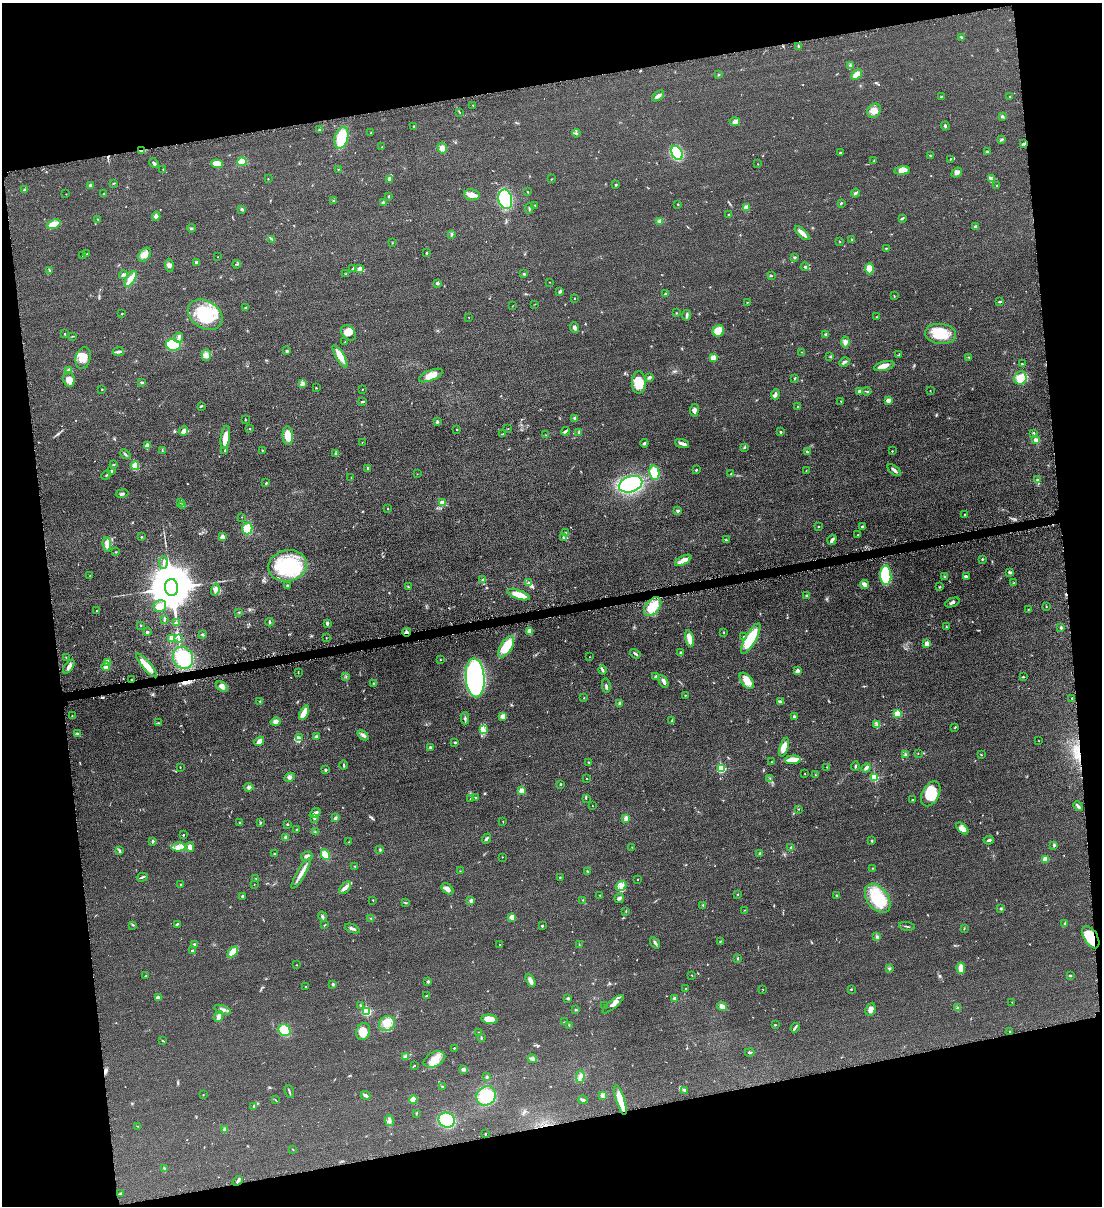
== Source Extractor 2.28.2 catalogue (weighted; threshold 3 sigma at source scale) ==
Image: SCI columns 145-4542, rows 4-4816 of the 4798 x 4820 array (HDU 1 of 3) = the unmasked area's bounding box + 8 px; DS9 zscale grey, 4 x 4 block average (1 PNG px = mean of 4 x 4 image px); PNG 1104 x 1208 px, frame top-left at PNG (2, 3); each listed source drawn as its Kron ellipse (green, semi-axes under 4 px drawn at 4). Shown black and unused: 22% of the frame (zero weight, under 4 of 8 exposures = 1% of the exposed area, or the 3 px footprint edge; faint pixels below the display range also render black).
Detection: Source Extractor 2.28.2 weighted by HDU 2 'WHT'. Background 0.0578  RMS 0.0079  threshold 0.0323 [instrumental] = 3 sigma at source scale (4.09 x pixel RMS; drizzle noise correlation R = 1.36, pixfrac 0.8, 0.05/0.05 arcsec/px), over >= 5 px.
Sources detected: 623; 3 too faint to see at this stretch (4 x 4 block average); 1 inside a brighter object's white glare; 6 cosmic-ray / hot-pixel residue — neither listed nor drawn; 2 coinciding with a brighter row at this scale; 26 inside a brighter listed object's ellipse — not listed separately; of the other 585, all 500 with FLUX_AUTO >= 1.44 (the completeness limit of this list) listed and drawn (85 fainter detections not listed), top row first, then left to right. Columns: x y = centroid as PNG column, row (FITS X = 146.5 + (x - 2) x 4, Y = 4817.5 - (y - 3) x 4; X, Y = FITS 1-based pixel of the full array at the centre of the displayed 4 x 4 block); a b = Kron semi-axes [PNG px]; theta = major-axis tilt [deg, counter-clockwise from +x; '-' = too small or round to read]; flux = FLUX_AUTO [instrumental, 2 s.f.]
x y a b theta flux
961 37 4 2 - 4.6
798 46 2 2 - 2.6
850 65 3 2 - 2.9
856 74 6 4 38 32
718 75 3 2 - 3
658 96 7 2 38 20
941 96 3 2 - 2.9
1010 97 2 2 - 4.1
473 105 2 2 - 2.4
874 111 7 6 - 35
459 112 2 2 - 2
1002 116 3 3 - 6
735 122 5 4 - 15
414 126 2 2 - 5.8
945 126 4 2 - 6.7
320 130 4 2 - 6
371 133 3 2 - 2.7
576 133 4 2 - 4.6
341 138 11 6 76 130
1002 139 4 2 - 5
1024 144 3 2 - 6.6
382 147 2 2 - 1.6
442 148 5 5 - 19
142 151 3 2 - 10
987 152 3 3 - 5.6
677 153 7 5 -64 180
840 153 2 2 - 4.4
930 156 4 2 - 3.7
950 159 2 2 - 2.6
874 161 2 2 - 2.1
242 162 5 4 - 36
154 163 5 2 - 8.4
217 164 6 4 -6 48
758 164 2 2 - 1.4
163 169 2 2 - 1.7
338 169 2 2 - 2.6
902 171 7 4 7 42
957 173 6 3 41 14
268 179 2 2 - 1.9
389 179 4 3 - 6.6
551 179 2 2 - 1.7
991 179 3 2 - 6.8
114 183 4 2 - 2.4
616 185 2 2 - 5.3
997 185 3 2 - 2.3
91 186 3 3 - 7.3
24 190 3 2 - 8.1
527 192 2 2 - 3
855 193 4 2 - 6.8
66 194 2 2 - 1.4
104 194 2 2 - 3.1
472 195 8 5 -10 27
389 196 3 2 - 3.6
505 199 10 6 -78 390
333 201 2 2 - 2.4
383 203 4 3 - 11
841 203 3 2 - 4.2
678 204 2 2 - 2.6
535 205 2 2 - 2.2
746 207 2 2 - 110
242 209 3 2 - 9.4
529 209 5 2 - 4.3
729 215 2 2 - 7.2
156 216 4 3 - 11
902 218 3 2 - 3.4
98 219 3 2 - 2.9
659 221 3 3 - 6.3
54 224 7 4 19 32
975 226 4 2 - 6.6
191 228 4 2 - 4.8
802 233 9 2 -43 34
451 234 4 2 - 4.5
272 239 3 2 - 4.7
852 240 3 2 - 4
840 242 3 2 - 1.9
392 243 2 2 - 1.7
886 248 2 2 - 3.4
427 253 2 2 - 14
86 254 2 2 - 1.8
145 255 8 5 53 29
82 256 2 2 - 2.1
218 257 2 2 - 1.6
795 257 2 2 - 20
197 263 3 3 - 10
237 264 4 2 - 4.2
169 265 7 3 -83 13
805 267 4 2 - 4.6
353 269 3 2 - 6.4
360 269 3 3 - 31
869 269 5 4 - 48
49 270 3 2 - 2
346 274 2 2 - 3.1
524 274 3 2 - 5
123 275 4 3 - 8.7
771 276 4 2 - 2.1
131 279 9 4 54 52
550 282 2 2 - 1.5
437 283 2 2 - 32
559 291 3 2 - 4
665 294 4 2 - 4.5
894 296 3 2 - 2.5
574 298 2 2 - 2.2
747 302 2 2 - 3
1000 302 3 2 - 6.8
535 304 2 2 - 1.5
512 306 2 2 - 1.5
246 308 3 2 - 3.5
676 313 2 2 - 2.8
122 314 2 2 - 2.3
205 315 18 13 -32 190
687 315 5 2 - 11
469 317 2 2 - 1.5
876 317 2 2 - 2.5
575 328 5 3 - 10
718 331 6 5 - 68
348 333 9 6 -46 38
65 334 2 2 - 4.2
826 334 2 2 - 4.2
941 334 15 10 -6 130
72 336 3 2 - 2
179 338 5 3 - 10
345 342 2 2 - 1.8
845 342 5 3 - 14
173 345 7 5 -11 170
287 351 3 2 - 6.4
118 352 6 3 8 13
802 352 2 2 - 1.6
206 355 6 4 -87 22
899 355 4 2 - 2.5
340 356 12 3 -60 52
713 357 2 2 - 110
830 357 2 2 - 2.5
968 357 3 2 - 2.1
83 358 11 7 75 52
844 362 5 3 - 8.8
1022 364 3 2 - 3.9
884 366 10 4 15 33
69 370 3 2 - 5.1
431 375 12 5 24 42
649 377 3 2 - 11
795 378 2 2 - 3.9
1020 378 7 6 - 52
69 380 7 5 -84 28
142 382 4 2 - 6.5
302 383 2 2 - 2.7
639 383 11 7 89 93
316 388 2 2 - 2.6
102 389 2 2 - 2.6
362 389 2 2 - 1.7
860 391 2 2 - 16
867 391 4 2 - 3.3
930 391 2 2 - 1.6
775 394 5 3 - 9.5
889 400 3 2 - 29
841 401 2 2 - 1.6
363 402 4 2 - 5.9
201 406 3 2 - 4.2
798 407 2 2 - 3.2
694 410 6 3 84 13
575 418 2 2 - 32
245 419 3 2 - 2.3
437 422 4 2 - 4.9
249 429 2 2 - 4.4
457 429 2 2 - 2.7
508 429 2 2 - 1.5
183 431 5 3 - 20
566 431 4 2 - 5
578 432 3 2 - 3.1
781 432 2 2 - 6.4
1034 433 4 2 - 3.3
502 434 3 2 - 1.9
546 435 2 2 - 2.2
288 436 9 5 -87 60
225 437 12 4 82 54
1036 440 2 2 - 38
362 442 2 2 - 1.6
644 443 4 2 - 7.4
682 443 7 3 -19 14
147 446 4 3 - 23
745 447 3 2 - 2.7
225 450 3 2 - 3.5
262 450 2 2 - 2.8
162 451 2 2 - 2
892 451 2 2 - 4.6
807 452 4 2 - 5.8
125 454 6 2 -42 5.8
336 454 3 2 - 4
113 464 3 2 - 4
135 466 4 3 - 57
368 468 3 2 - 8.9
696 470 2 2 - 4.6
894 470 8 2 -40 13
111 471 3 2 - 4.5
806 471 2 2 - 1.9
654 473 7 5 -79 110
417 474 2 2 - 1.9
731 474 2 2 - 3.5
106 475 5 2 - 4.6
351 477 2 2 - 1.6
1037 479 3 2 - 4.7
266 483 3 2 - 4.3
631 484 12 7 20 370
122 493 6 2 11 8.8
180 502 2 2 - 1.8
442 502 3 2 - 33
182 505 3 2 - 6.3
388 509 2 2 - 2.7
678 511 2 2 - 28
965 514 2 2 - 2.1
242 517 2 2 - 1.8
818 526 2 2 - 3.3
862 526 3 2 - 5.1
247 528 6 5 - 75
565 533 2 2 - 2.7
858 535 2 2 - 3.1
141 537 2 2 - 2.3
222 537 2 2 - 88
563 538 3 2 - 4.5
726 540 3 2 - 4.2
832 540 5 2 - 15
107 544 7 4 -85 22
115 552 2 2 - 2.7
982 559 2 2 - 4.4
683 560 9 3 28 31
163 563 6 2 82 6.8
288 566 19 15 11 320
1010 572 4 2 - 8.3
90 575 2 2 - 1.6
886 575 9 5 -87 310
944 576 2 2 - 2.5
966 577 3 3 - 9.5
483 579 2 2 - 3.2
529 583 3 2 - 4.2
1013 583 2 2 - 2.3
865 584 4 3 - 22
287 585 2 2 - 16
408 587 3 2 - 3.6
940 587 2 2 - 1.6
172 588 8 6 -87 29000
215 589 6 3 75 15
518 595 12 4 -19 63
807 595 3 2 - 3.1
952 602 8 2 22 9.7
160 606 6 5 - 26
653 607 11 7 50 84
1046 607 3 2 - 2.2
1028 610 2 2 - 2.6
97 611 2 2 - 2.8
239 612 2 2 - 2
164 619 3 2 - 4.4
270 622 4 2 - 4.8
176 623 3 2 - 12
327 623 3 2 - 9.3
141 625 2 2 - 2.9
946 627 2 2 - 3
1061 628 3 2 - 5.1
530 631 4 3 - 30
147 632 3 3 - 5.1
406 632 4 2 - 12
724 632 2 2 - 2.1
202 634 4 2 - 4
743 636 2 2 - 2.8
326 638 2 2 - 1.4
171 639 3 2 - 6.2
178 639 3 2 - 3.9
689 639 8 3 -74 63
751 639 17 5 60 170
927 643 3 3 - 19
506 647 12 5 58 110
680 653 3 2 - 5.4
635 654 6 2 -35 7.4
590 657 2 2 - 2
66 658 2 2 - 1.8
183 658 11 9 -63 170
440 660 2 2 - 1.7
108 662 4 4 - 16
147 665 15 4 -49 53
69 667 8 3 55 15
106 667 4 2 - 30
603 670 4 2 - 7.6
797 671 3 3 - 17
298 672 2 2 - 1.8
346 677 2 2 - 1.5
656 677 2 2 - 16
1023 677 3 2 - 3.3
475 678 19 9 -86 1000
131 680 2 2 - 2.8
663 681 7 3 -61 16
747 681 9 5 -51 48
373 683 3 2 - 3.7
222 686 6 4 -37 20
606 686 7 2 -82 7.7
685 695 2 2 - 1.7
584 698 2 2 - 2.3
1072 698 2 2 - 7.1
260 701 3 2 - 3.6
780 702 4 2 - 9.9
619 703 3 2 - 4.4
304 713 8 4 64 48
897 714 2 2 - 190
72 716 2 2 - 1.5
503 716 3 3 - 23
794 717 2 2 - 24
465 718 6 2 90 8
672 721 3 2 - 3.4
276 722 5 3 - 18
158 723 2 2 - 2.5
877 724 4 2 - 3.8
955 727 3 2 - 3
483 730 4 3 - 13
77 734 4 2 - 5.2
363 735 6 3 -40 13
316 736 2 2 - 3.5
299 738 4 2 - 7.9
1038 740 2 2 - 1.5
259 741 5 3 - 26
455 743 2 2 - 16
430 747 2 2 - 17
784 747 9 4 72 42
918 753 2 2 - 2
905 754 3 2 - 2.8
981 755 2 2 - 2.7
793 760 8 3 5 75
588 762 2 2 - 2.5
772 762 2 2 - 1.8
344 765 4 2 - 5.1
855 766 5 2 - 4.8
180 767 2 2 - 1.9
827 767 2 2 - 2.3
866 768 5 3 - 12
721 769 2 2 - 370
325 770 2 2 - 19
805 774 2 2 - 1.5
815 775 2 2 - 1.6
290 777 5 3 - 11
586 778 2 2 - 3.5
770 778 2 2 - 1.6
874 778 2 2 - 360
560 784 3 2 - 3.8
249 787 4 4 - 9.9
522 791 2 2 - 130
931 794 13 8 62 120
475 797 2 2 - 3.8
586 798 2 2 - 2
471 799 2 2 - 2.7
913 800 2 2 - 2.1
592 806 2 2 - 1.8
1078 806 5 2 - 11
799 809 2 2 - 2.2
315 813 6 2 37 21
314 818 2 2 - 20
335 818 3 2 - 8.3
626 818 4 3 - 14
261 822 3 2 - 2.7
503 822 3 2 - 2
240 823 2 2 - 3.4
287 824 2 2 - 3.2
962 828 7 4 -43 24
297 829 3 2 - 3.2
315 832 2 2 - 1.6
183 835 2 2 - 9.7
286 837 4 3 - 9.3
486 839 5 2 - 7.3
989 840 5 2 - 6.6
153 841 3 2 - 5.7
872 841 3 2 - 4.3
349 842 2 2 - 1.7
1054 845 4 2 - 5.2
178 847 7 4 5 24
190 847 5 4 - 14
632 847 2 2 - 1.4
791 848 4 2 - 8.3
120 850 4 2 - 5.4
380 850 3 2 - 4.3
760 853 3 2 - 4.4
274 854 2 2 - 4.3
325 855 5 4 - 63
307 856 6 3 15 12
502 857 2 2 - 3
1045 859 2 2 - 160
355 866 2 2 - 3
872 868 2 2 - 2
460 871 2 2 - 1.7
587 871 3 2 - 3.3
301 873 17 3 60 31
142 877 5 2 - 6.4
560 877 2 2 - 3.7
256 878 3 2 - 2.1
638 880 2 2 - 2
180 884 2 2 - 4.6
254 884 2 2 - 1.5
621 886 6 4 37 19
345 888 7 3 48 19
447 889 7 4 -39 19
600 895 2 2 - 1.8
737 895 2 2 - 1.8
243 896 2 2 - 9.8
836 896 3 2 - 2.4
619 898 4 3 - 10
878 898 16 10 -55 210
373 900 2 2 - 1.9
471 900 3 3 - 7.4
583 900 2 2 - 2
405 903 2 2 - 1.8
703 905 2 2 - 2.1
1001 909 3 2 - 5.2
744 910 2 2 - 1.8
626 911 2 2 - 2.3
323 917 5 2 - 7.2
512 917 2 2 - 100
371 918 2 2 - 2.1
177 924 4 2 - 6
1064 924 4 2 - 5.3
133 925 2 2 - 2.3
325 925 2 2 - 3.4
542 926 2 2 - 7
907 926 8 2 -9 5.2
964 928 3 2 - 2.1
352 929 8 3 -21 11
877 937 3 3 - 6.5
1091 937 12 7 -58 110
720 941 3 2 - 1.8
655 943 6 3 -55 8.5
195 944 4 2 - 5.6
579 944 2 2 - 1.8
500 945 2 2 - 3.6
192 951 3 2 - 3.4
233 952 6 3 45 77
738 958 3 2 - 2.5
297 965 2 2 - 1.9
961 968 5 3 - 33
889 969 4 3 - 5.7
145 976 3 2 - 3
692 976 2 2 - 1.6
1070 976 3 2 - 4
428 981 3 2 - 6.7
530 981 7 3 -59 23
333 984 3 2 - 5.3
306 986 2 2 - 2
685 988 2 2 - 2.9
763 989 2 2 - 2.2
851 989 2 2 - 2.5
427 996 3 2 - 4.5
158 998 3 3 - 22
568 998 2 2 - 25
675 998 2 2 - 30
1012 1002 2 2 - 2.2
613 1004 13 3 39 25
360 1005 2 2 - 2.8
605 1006 2 2 - 3.2
722 1007 5 4 - 16
957 1008 3 3 - 4.8
870 1009 6 5 - 20
223 1010 9 2 -20 12
575 1010 4 2 - 2.9
367 1011 2 2 - 470
219 1016 6 4 70 34
489 1019 8 4 -5 65
564 1022 3 2 - 2.5
387 1024 8 7 - 47
569 1025 2 2 - 2.1
775 1025 3 2 - 3.9
795 1028 5 2 - 5.9
284 1030 6 5 - 81
363 1031 8 7 - 58
1010 1031 2 2 - 1.9
479 1032 2 2 - 1.5
481 1038 2 2 - 2.9
163 1041 2 2 - 2
454 1048 2 2 - 3.4
750 1052 5 2 - 5.7
405 1057 3 3 - 8.1
434 1059 11 7 25 61
532 1059 4 3 - 8.9
414 1066 4 2 - 4.5
464 1069 4 3 - 9.5
487 1077 4 2 - 4.2
580 1077 6 3 85 15
442 1086 3 2 - 3.2
684 1090 4 3 - 5.7
289 1092 7 2 -72 6.9
203 1095 2 2 - 3
366 1095 5 3 - 10
603 1095 2 2 - 85
486 1096 10 9 - 210
275 1100 3 2 - 2
413 1100 4 3 - 37
583 1100 4 3 - 7.1
620 1100 16 4 -73 84
254 1106 3 2 - 6.5
416 1113 3 2 - 2.7
390 1120 5 3 - 10
447 1120 8 7 - 210
138 1126 3 2 - 2.4
225 1129 3 2 - 10
485 1134 2 2 - 3.7
293 1149 2 2 - 2
164 1168 2 2 - 3.1
238 1181 6 2 42 7.2
121 1194 3 3 - 6.8
Overlapping masked pixels (flux is a lower limit): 4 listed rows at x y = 142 151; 406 632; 131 680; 1091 937
Diffuse or blended objects may show on this block-average render without a row.